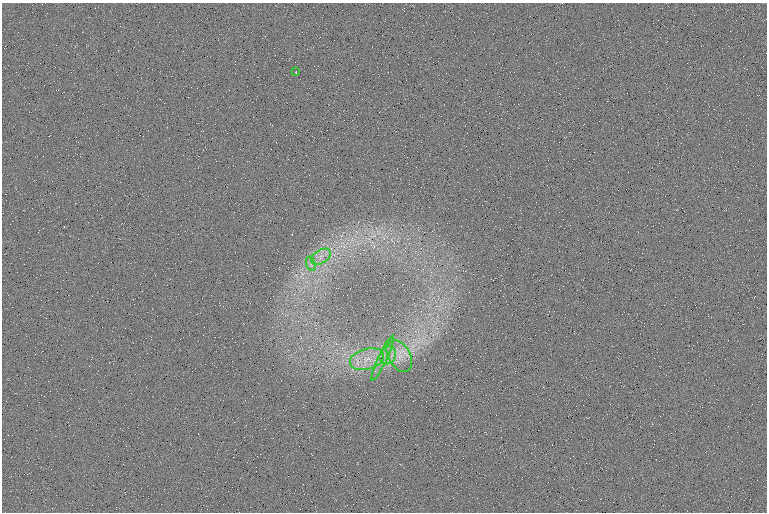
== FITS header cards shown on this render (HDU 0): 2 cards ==
NAXIS1  =                  765 /fastest changing axis
NAXIS2  =                  510 /next to fastest changing axis

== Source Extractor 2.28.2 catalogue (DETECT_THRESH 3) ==
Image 765 x 510 px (HDU 0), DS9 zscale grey, 1 PNG px = 1 image px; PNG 769 x 514 px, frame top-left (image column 1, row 510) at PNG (2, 3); each listed source drawn as its Kron ellipse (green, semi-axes under 4 px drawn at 4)
Background 99.7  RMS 5.5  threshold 16.6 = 3 sigma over >= 5 px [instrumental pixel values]
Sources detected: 7; all 7 listed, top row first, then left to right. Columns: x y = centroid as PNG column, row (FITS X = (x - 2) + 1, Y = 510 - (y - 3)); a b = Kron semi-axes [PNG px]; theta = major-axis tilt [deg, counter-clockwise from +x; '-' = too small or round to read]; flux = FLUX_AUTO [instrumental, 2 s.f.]
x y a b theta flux
296 72 3 3 - 340
321 257 11 6 33 2300
311 264 7 4 -71 890
388 355 9 7 61 2800
399 356 17 11 -60 5500
383 358 25 4 65 2900
367 359 17 10 14 6300